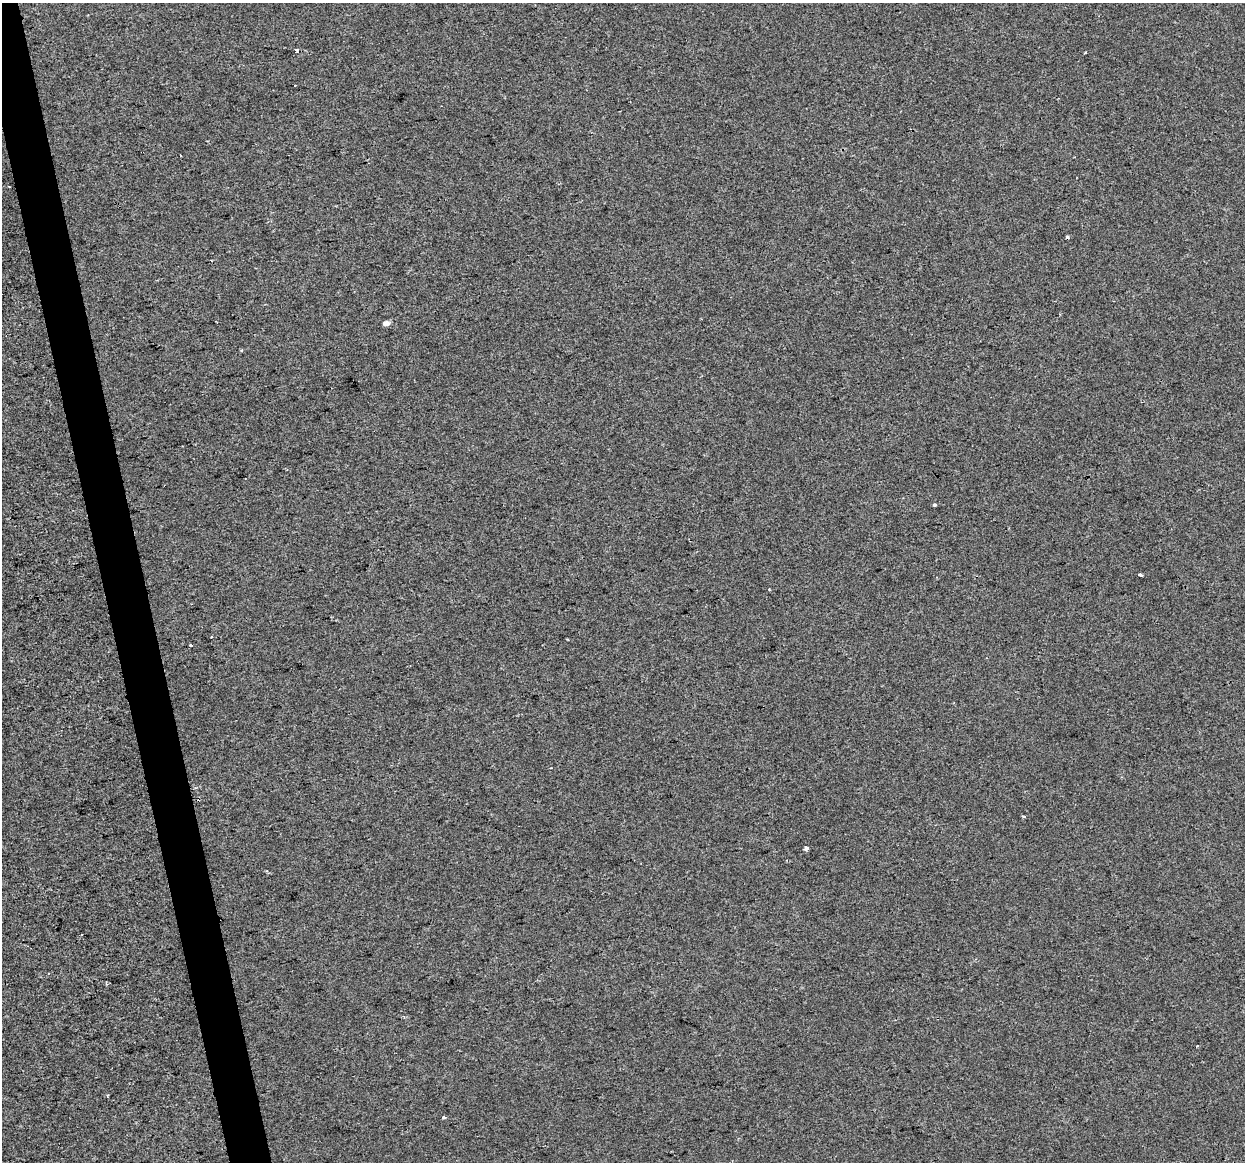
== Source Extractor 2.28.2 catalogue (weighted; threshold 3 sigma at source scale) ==
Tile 11 of 4 x 4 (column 3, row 3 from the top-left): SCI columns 2487-3729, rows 1241-2400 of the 4972 x 4754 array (HDU 1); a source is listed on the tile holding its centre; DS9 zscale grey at full resolution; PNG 1247 x 1164 px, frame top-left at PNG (2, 3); no overlay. Shown black and unused: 3% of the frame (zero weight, under 2 of 3 exposures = <1% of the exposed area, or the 3 px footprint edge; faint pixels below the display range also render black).
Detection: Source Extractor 2.28.2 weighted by HDU 2 'WHT'; one run over the whole footprint, this tile lists its part. Background 1.36e-04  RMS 0.0057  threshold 0.0254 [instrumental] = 3 sigma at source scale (4.5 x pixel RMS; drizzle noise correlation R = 1.50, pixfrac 1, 0.0396/0.0396 arcsec/px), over >= 5 px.
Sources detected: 17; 3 cosmic-ray / hot-pixel residue — not listed; the other 14 listed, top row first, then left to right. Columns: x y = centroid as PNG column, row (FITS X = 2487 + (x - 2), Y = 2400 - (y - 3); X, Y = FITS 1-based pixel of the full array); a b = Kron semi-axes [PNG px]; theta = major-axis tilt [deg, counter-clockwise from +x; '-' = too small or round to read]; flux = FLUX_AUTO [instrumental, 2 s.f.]
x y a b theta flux
297 50 5 3 - 1
180 155 2 2 - 0.69
386 323 5 4 - 3.9
242 350 4 3 - 0.51
934 505 4 4 - 0.78
1140 575 4 3 - 2.8
769 589 3 3 - 0.49
211 637 2 2 - 0.51
191 645 3 3 - 1.2
195 787 4 4 - 0.76
1023 816 3 2 - 0.83
806 848 4 3 - 4.5
108 1096 5 2 - 0.76
444 1117 4 3 - 3.8